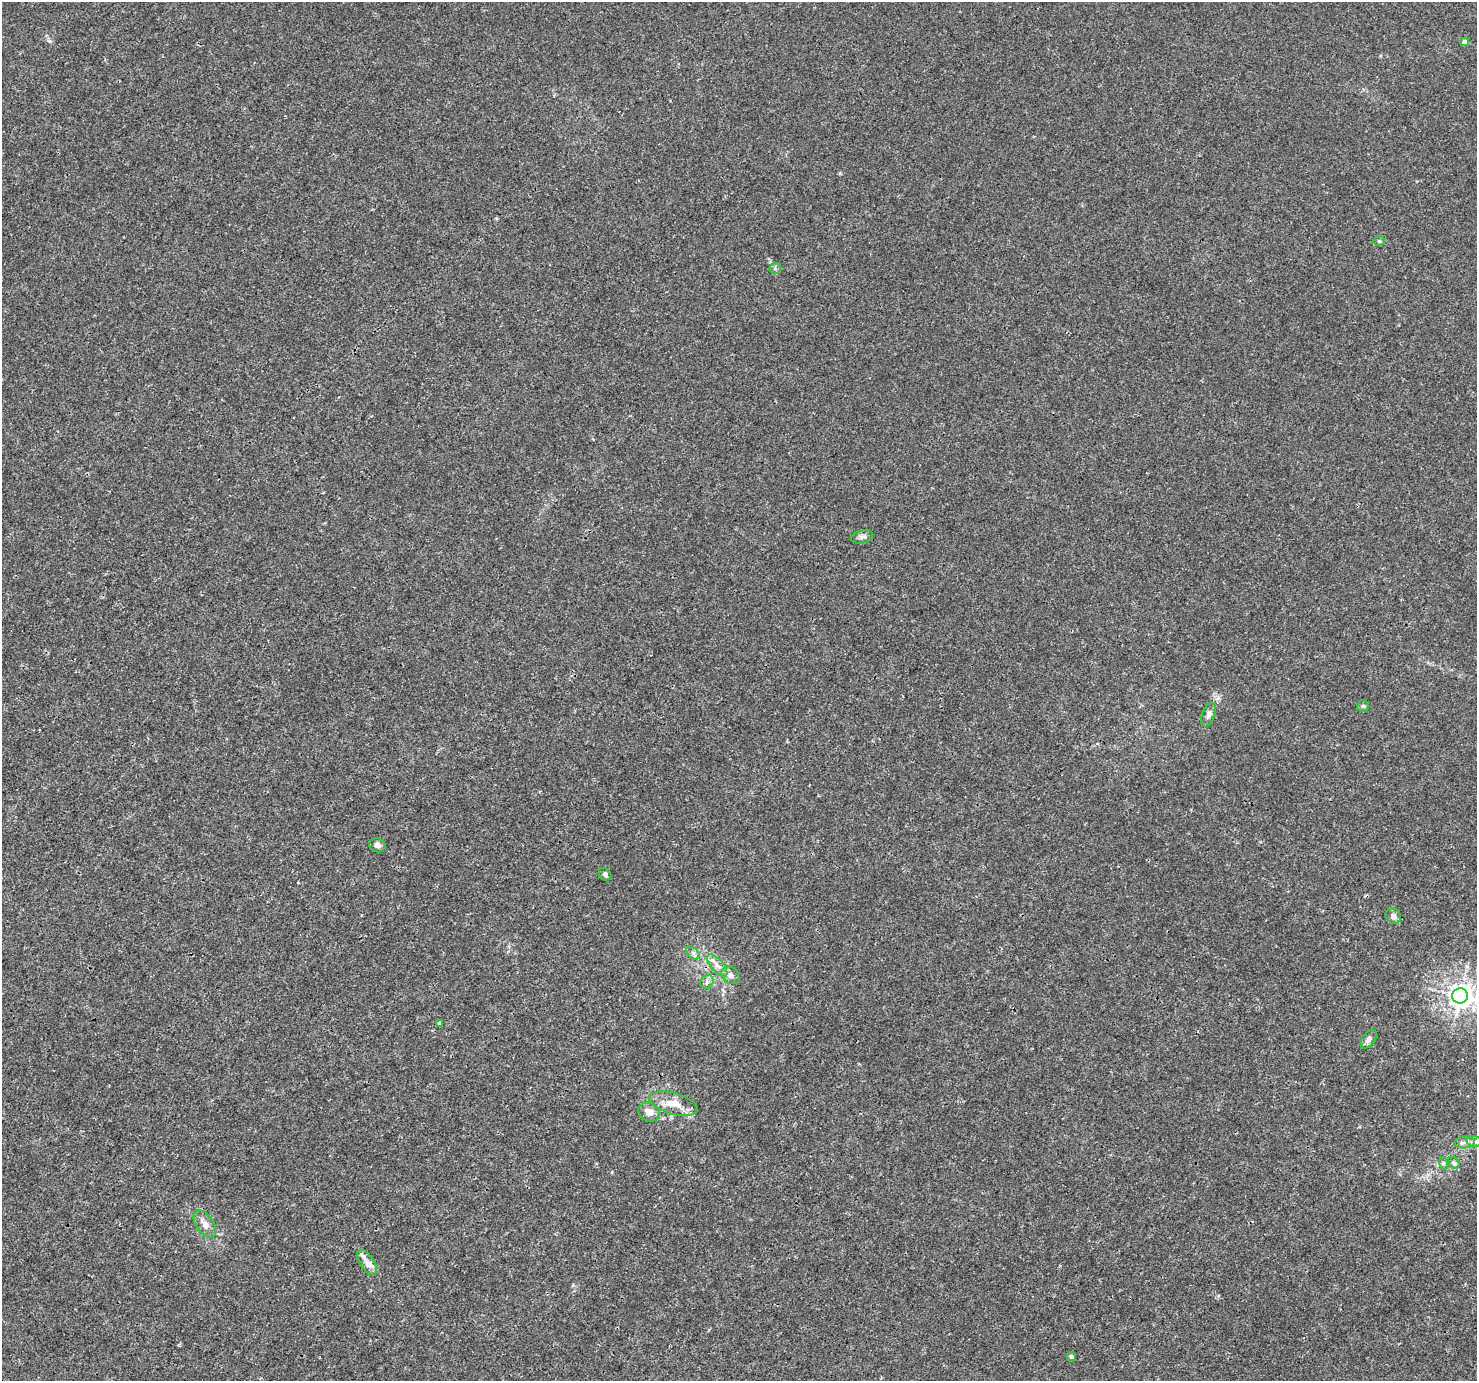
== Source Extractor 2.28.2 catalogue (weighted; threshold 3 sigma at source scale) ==
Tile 7 of 4 x 4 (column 3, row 2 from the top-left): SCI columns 2955-4429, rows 2941-4319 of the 5904 x 5819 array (HDU 1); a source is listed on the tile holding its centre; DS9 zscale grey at full resolution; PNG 1479 x 1383 px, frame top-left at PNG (2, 2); each listed source drawn as its Kron ellipse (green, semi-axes under 4 px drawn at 4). Shown black and unused: <1% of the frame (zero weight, under 3 of 4 exposures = <1% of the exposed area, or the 3 px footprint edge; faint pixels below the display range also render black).
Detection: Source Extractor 2.28.2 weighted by HDU 2 'WHT'; one run over the whole footprint, this tile lists its part. Background 0.00368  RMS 0.0011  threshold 0.00501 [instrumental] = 3 sigma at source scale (4.5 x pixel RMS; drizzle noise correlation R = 1.50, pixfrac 1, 0.0396/0.0396 arcsec/px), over >= 5 px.
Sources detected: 26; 1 inside a brighter listed object's ellipse — not listed separately; the other 25 listed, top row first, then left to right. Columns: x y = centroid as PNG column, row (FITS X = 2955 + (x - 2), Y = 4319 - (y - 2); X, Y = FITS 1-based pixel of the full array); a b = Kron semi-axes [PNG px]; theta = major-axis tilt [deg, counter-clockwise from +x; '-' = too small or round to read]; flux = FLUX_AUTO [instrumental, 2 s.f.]
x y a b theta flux
1465 42 4 4 - 0.79
1379 241 6 5 - 0.19
775 268 6 5 - 0.19
862 537 11 6 14 0.4
1363 706 6 5 - 0.21
1208 715 12 6 68 0.45
377 845 8 7 - 0.4
605 874 7 5 -47 0.3
1393 916 8 7 - 0.46
693 953 8 5 -45 0.32
717 965 13 6 -49 0.7
730 975 10 8 -42 0.59
707 982 7 6 - 0.33
1460 996 8 7 - 89
439 1023 4 3 - 0.26
1369 1039 11 6 53 0.5
673 1103 25 10 -16 2.1
649 1112 11 9 -30 1
1465 1142 10 6 8 0.48
1475 1142 8 5 -4 0.29
1443 1163 6 4 -71 0.2
1454 1163 6 5 - 0.24
205 1224 15 8 -56 0.87
367 1262 14 7 -57 0.68
1071 1356 5 4 - 0.22
Isophote crosses this tile's border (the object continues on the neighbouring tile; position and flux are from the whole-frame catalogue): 1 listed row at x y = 1460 996
Unlisted compact peaks at least as high as the median listed source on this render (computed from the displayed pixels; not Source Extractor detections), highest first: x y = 49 41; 840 173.